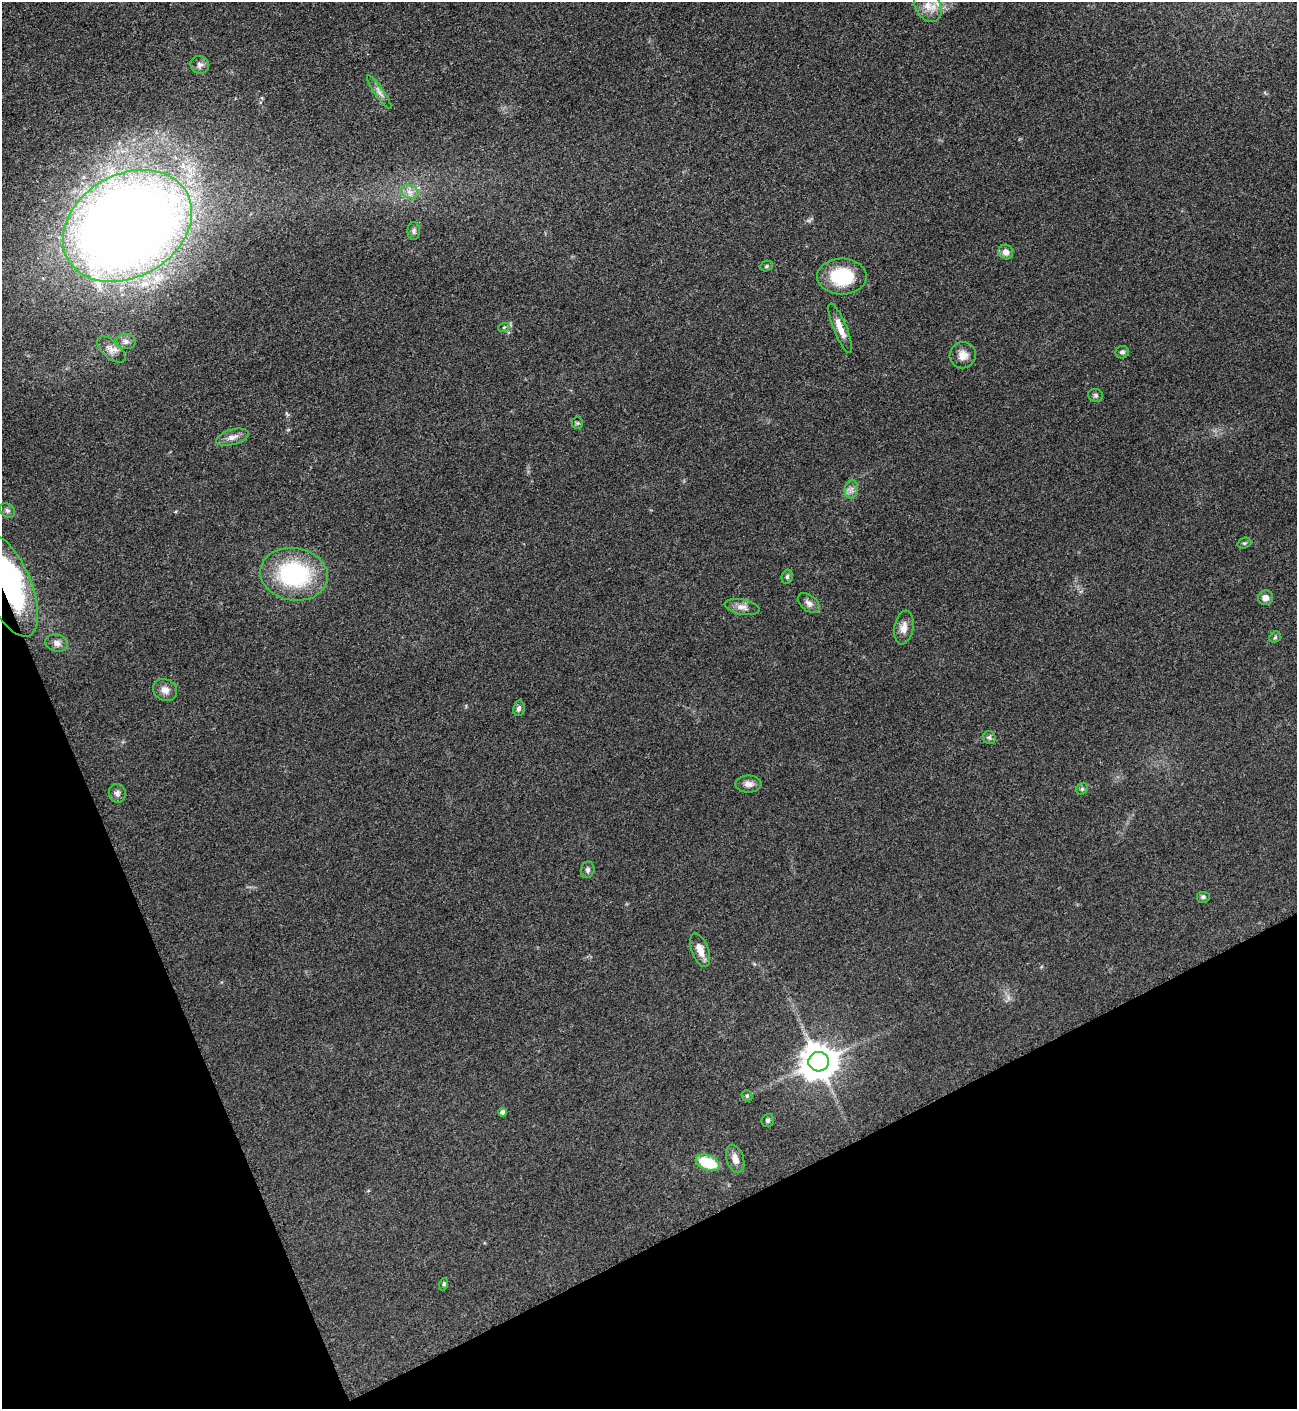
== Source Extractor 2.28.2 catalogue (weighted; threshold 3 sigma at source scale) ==
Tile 14 of 4 x 4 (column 2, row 4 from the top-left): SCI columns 1457-2751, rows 8-1414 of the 5636 x 5647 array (HDU 1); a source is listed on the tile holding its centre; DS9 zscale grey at full resolution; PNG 1299 x 1411 px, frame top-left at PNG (2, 2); each listed source drawn as its Kron ellipse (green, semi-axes under 4 px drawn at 4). Shown black and unused: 21% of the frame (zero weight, under 3 of 5 exposures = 1% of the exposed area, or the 3 px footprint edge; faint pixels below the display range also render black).
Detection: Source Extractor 2.28.2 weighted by HDU 2 'WHT'; one run over the whole footprint, this tile lists its part. Background 0.095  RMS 0.0068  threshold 0.0304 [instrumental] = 3 sigma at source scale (4.5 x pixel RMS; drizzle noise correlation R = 1.50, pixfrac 1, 0.05/0.05 arcsec/px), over >= 5 px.
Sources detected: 47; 1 inside a brighter object's white glare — neither listed nor drawn; the other 46 listed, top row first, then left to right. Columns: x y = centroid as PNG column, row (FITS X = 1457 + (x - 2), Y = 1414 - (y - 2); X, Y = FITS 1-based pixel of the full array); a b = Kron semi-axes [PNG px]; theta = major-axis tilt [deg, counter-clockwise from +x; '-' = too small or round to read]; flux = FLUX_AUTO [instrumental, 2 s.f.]
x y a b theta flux
928 6 17 12 -59 9.1
200 65 9 9 - 2.9
379 92 20 4 -55 3.7
409 192 9 6 -20 3.4
127 226 68 51 30 1200
414 231 9 6 89 1.9
1006 252 7 7 - 4.2
766 266 6 5 - 1.1
842 276 25 18 0 34
504 327 6 3 19 0.8
840 328 26 6 -68 7.9
126 341 10 7 -4 3
111 350 17 8 -42 5.2
1122 352 7 6 - 1.7
963 355 13 13 - 6.2
1096 395 7 6 - 1.4
577 423 6 5 - 1.1
232 437 17 7 16 4.4
851 489 9 6 82 2.9
7 511 8 6 -37 1.8
1244 543 7 5 19 1.2
294 574 34 26 -10 77
787 577 7 5 76 1.4
8 585 55 23 -67 130
1266 598 7 7 - 4
809 603 12 7 -38 3.3
742 607 18 7 -11 4.6
904 628 17 9 80 5.7
1275 637 6 5 - 1
57 643 11 8 -16 3.9
165 690 12 10 -30 5
519 708 8 5 80 2
989 738 7 6 - 1.7
748 784 13 8 0 3.9
1082 789 6 5 - 1.2
117 793 9 8 - 3
588 870 8 6 76 1.9
1203 897 7 6 - 1.7
700 950 18 8 -69 7.5
819 1062 10 9 - 1600
747 1096 6 5 - 1.1
503 1112 4 4 - 2.4
768 1120 7 6 - 1.4
735 1159 14 8 -72 5.4
708 1163 13 7 -22 28
444 1284 6 4 72 1
Overlapping masked pixels (flux is a lower limit): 1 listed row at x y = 8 585
Isophote crosses this tile's border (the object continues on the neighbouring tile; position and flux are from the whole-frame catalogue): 1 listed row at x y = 8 585